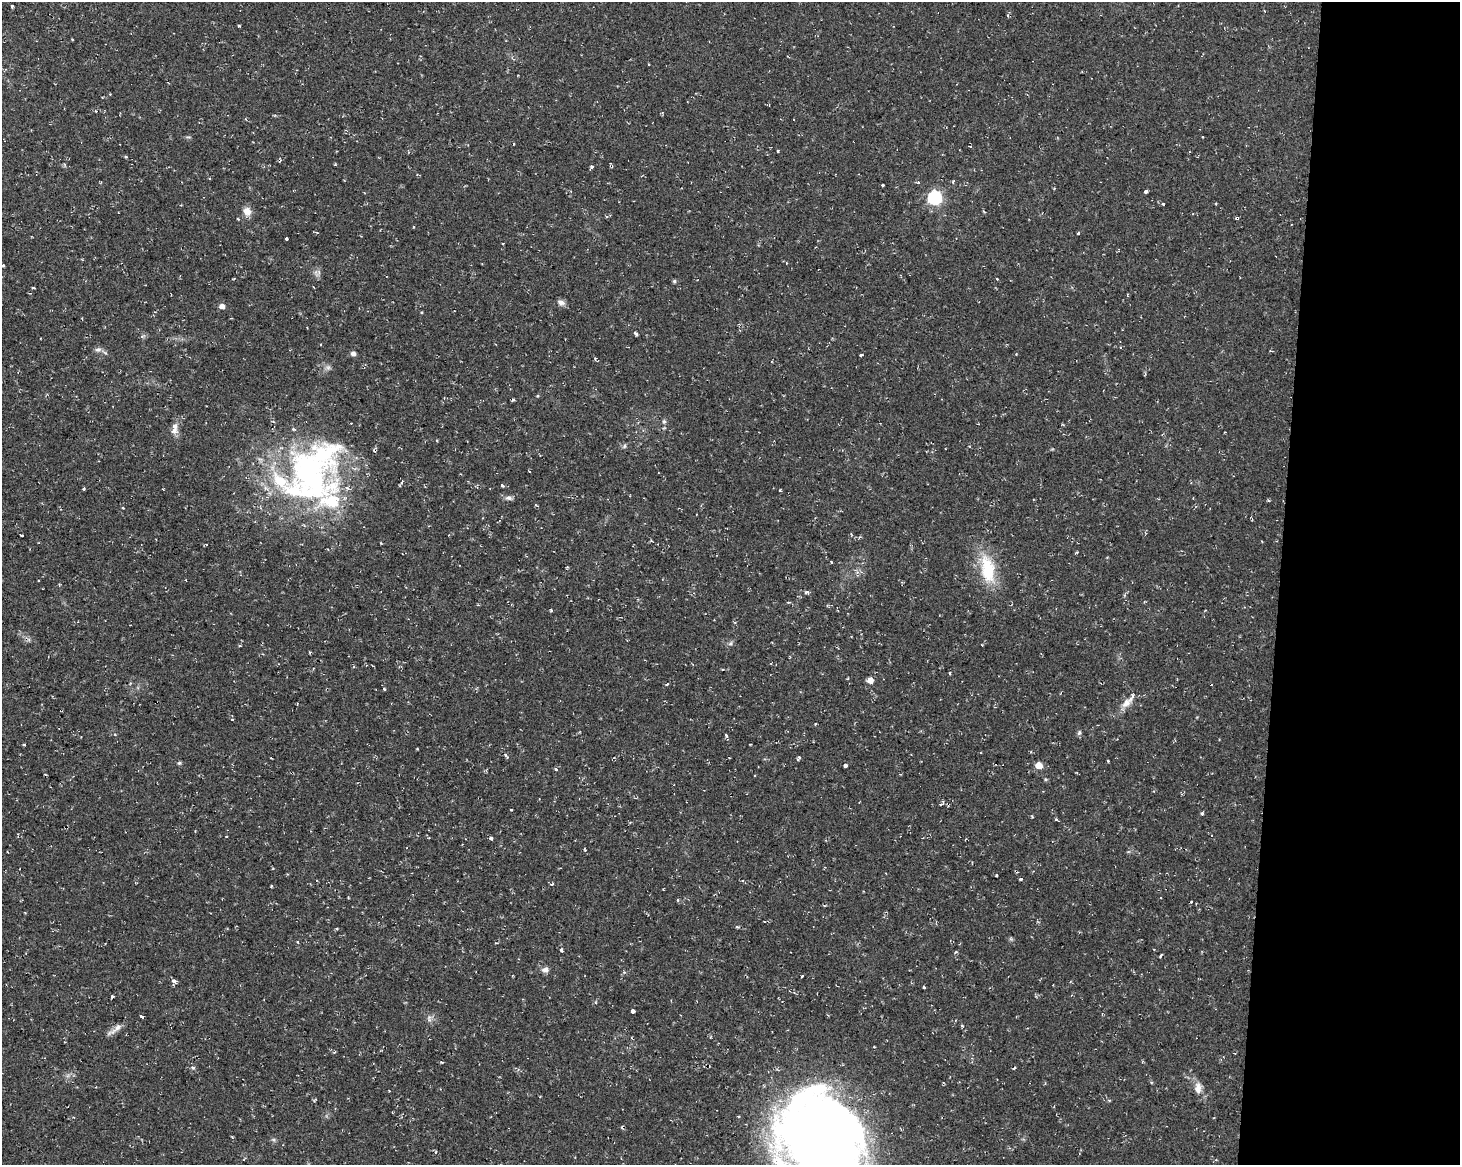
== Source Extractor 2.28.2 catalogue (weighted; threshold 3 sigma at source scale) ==
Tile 9 of 3 x 4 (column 3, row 3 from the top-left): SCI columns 3200-4657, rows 1163-2325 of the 4882 x 4662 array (HDU 1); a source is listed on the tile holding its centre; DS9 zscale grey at full resolution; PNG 1462 x 1167 px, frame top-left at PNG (2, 2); no overlay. Shown black and unused: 12% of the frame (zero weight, under 2 of 3 exposures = <1% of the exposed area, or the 3 px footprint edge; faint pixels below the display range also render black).
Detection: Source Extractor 2.28.2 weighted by HDU 2 'WHT'; one run over the whole footprint, this tile lists its part. Background 0.0261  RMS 0.0038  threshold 0.0172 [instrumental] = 3 sigma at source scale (4.5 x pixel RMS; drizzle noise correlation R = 1.50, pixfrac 1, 0.0396/0.0396 arcsec/px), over >= 5 px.
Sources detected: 123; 3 inside a brighter object's white glare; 11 cosmic-ray / hot-pixel residue — not listed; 6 inside a brighter listed object's ellipse — not listed separately; the other 103 listed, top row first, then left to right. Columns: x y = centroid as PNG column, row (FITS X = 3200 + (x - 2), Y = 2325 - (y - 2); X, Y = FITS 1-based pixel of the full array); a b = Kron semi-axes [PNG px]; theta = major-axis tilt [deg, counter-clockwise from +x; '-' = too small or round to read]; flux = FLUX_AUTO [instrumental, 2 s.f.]
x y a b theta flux
12 6 3 3 - 0.65
239 25 4 2 - 0.37
649 65 2 2 - 0.34
777 151 3 3 - 2.1
125 157 3 3 - 0.6
335 165 3 3 - 0.75
591 166 5 3 - 0.46
882 185 3 3 - 1.6
1146 191 4 3 - 1.3
934 198 6 6 - 71
1163 204 3 3 - 0.96
247 211 10 9 - 3.3
1237 218 4 3 - 1.2
413 227 3 2 - 0.49
1078 233 3 3 - 0.76
286 239 3 3 - 1.5
503 243 3 2 - 0.35
786 263 4 2 - 0.25
3 265 4 3 - 0.45
674 281 5 4 - 0.69
33 288 3 2 - 0.56
561 302 10 6 -13 1.7
222 306 5 5 - 2
422 312 3 2 - 0.58
636 334 5 3 - 0.67
142 336 6 5 - 0.72
98 349 10 5 6 1.3
353 353 5 5 - 1.5
861 355 4 3 - 2.1
328 367 7 6 - 1.1
664 421 7 5 -69 0.71
175 426 16 8 -72 2.4
1225 432 3 2 - 0.29
624 446 6 4 89 0.61
311 478 82 47 -33 98
402 482 4 3 - 1.2
502 486 4 3 - 1.3
84 489 3 3 - 0.62
780 490 4 3 - 0.35
509 498 9 6 -9 1.3
123 508 3 3 - 0.6
22 535 3 2 - 0.31
851 535 5 3 - 0.35
206 544 4 2 - 0.29
831 562 3 3 - 0.52
988 569 39 18 -79 17
807 592 6 5 - 0.79
788 602 5 3 - 0.39
551 611 3 3 - 0.53
731 643 7 4 33 0.81
950 673 5 3 - 0.34
848 678 3 3 - 0.31
870 680 5 5 - 3.7
667 684 4 2 - 0.46
384 689 3 3 - 0.52
1126 703 17 9 43 3.4
995 707 4 3 - 0.43
232 719 4 3 - 0.69
815 724 4 3 - 0.31
1079 733 8 5 63 0.72
726 735 5 3 - 0.59
24 745 3 3 - 0.63
505 754 4 3 - 0.55
799 758 7 4 63 0.54
179 763 6 5 - 0.6
1039 765 5 5 - 6.2
845 766 4 4 - 1.3
556 769 3 3 - 0.84
941 804 10 4 40 0.71
511 810 3 3 - 0.83
1202 813 4 3 - 0.65
1056 820 3 3 - 0.67
226 837 3 3 - 0.6
491 838 3 3 - 3.2
997 875 3 3 - 1.2
1021 879 3 3 - 1.5
552 884 4 3 - 0.51
271 886 4 2 - 0.35
1161 898 3 2 - 0.51
678 900 3 3 - 0.71
737 927 5 3 - 0.46
298 942 4 3 - 0.39
561 950 5 3 - 0.57
956 952 5 3 - 0.38
1160 956 5 2 - 0.44
545 970 8 6 13 1.7
802 976 3 3 - 2.6
174 982 8 5 -58 1.6
924 987 3 3 - 0.66
112 996 3 3 - 2.1
633 1011 4 3 - 9.8
1102 1014 3 3 - 0.3
142 1017 4 3 - 2.7
429 1018 10 5 -78 1.3
115 1030 27 6 36 2.5
335 1052 4 3 - 0.52
1234 1053 3 2 - 0.33
442 1062 4 3 - 0.38
193 1067 6 4 -31 0.74
1014 1068 3 3 - 1.1
1198 1088 15 9 87 3.3
315 1100 7 2 45 0.36
818 1143 92 75 -76 390
Overlapping masked pixels (flux is a lower limit): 2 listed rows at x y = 1237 218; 818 1143
Isophote crosses this tile's border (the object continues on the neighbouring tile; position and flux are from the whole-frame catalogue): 1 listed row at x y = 818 1143